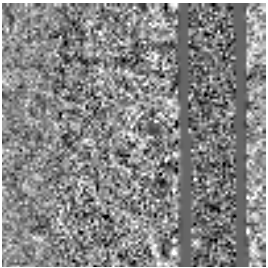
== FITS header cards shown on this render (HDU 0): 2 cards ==
NAXIS1  =                  264
NAXIS2  =                  264

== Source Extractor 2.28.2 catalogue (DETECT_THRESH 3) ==
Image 264 x 264 px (HDU 0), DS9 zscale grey, 1 PNG px = 1 image px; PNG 268 x 268 px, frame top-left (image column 1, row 264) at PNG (2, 3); no overlay
Background 3.36e-33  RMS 1.8e-32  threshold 5.47e-32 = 3 sigma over >= 5 px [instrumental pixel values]
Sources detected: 8; all 8 listed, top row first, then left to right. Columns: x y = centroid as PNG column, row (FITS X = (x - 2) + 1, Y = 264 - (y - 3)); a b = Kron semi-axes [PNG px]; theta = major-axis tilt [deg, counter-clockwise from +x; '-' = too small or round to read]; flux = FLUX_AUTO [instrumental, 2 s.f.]
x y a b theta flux
174 5 9 5 -4 2.3e-30
155 57 11 4 85 3.9e-30
170 102 13 10 -66 1.1e-29
130 134 7 5 -11 3.5e-30
175 154 8 4 -45 2.3e-30
174 190 6 4 -72 1.7e-30
248 231 6 4 90 1.5e-30
174 252 9 7 -60 3.7e-30